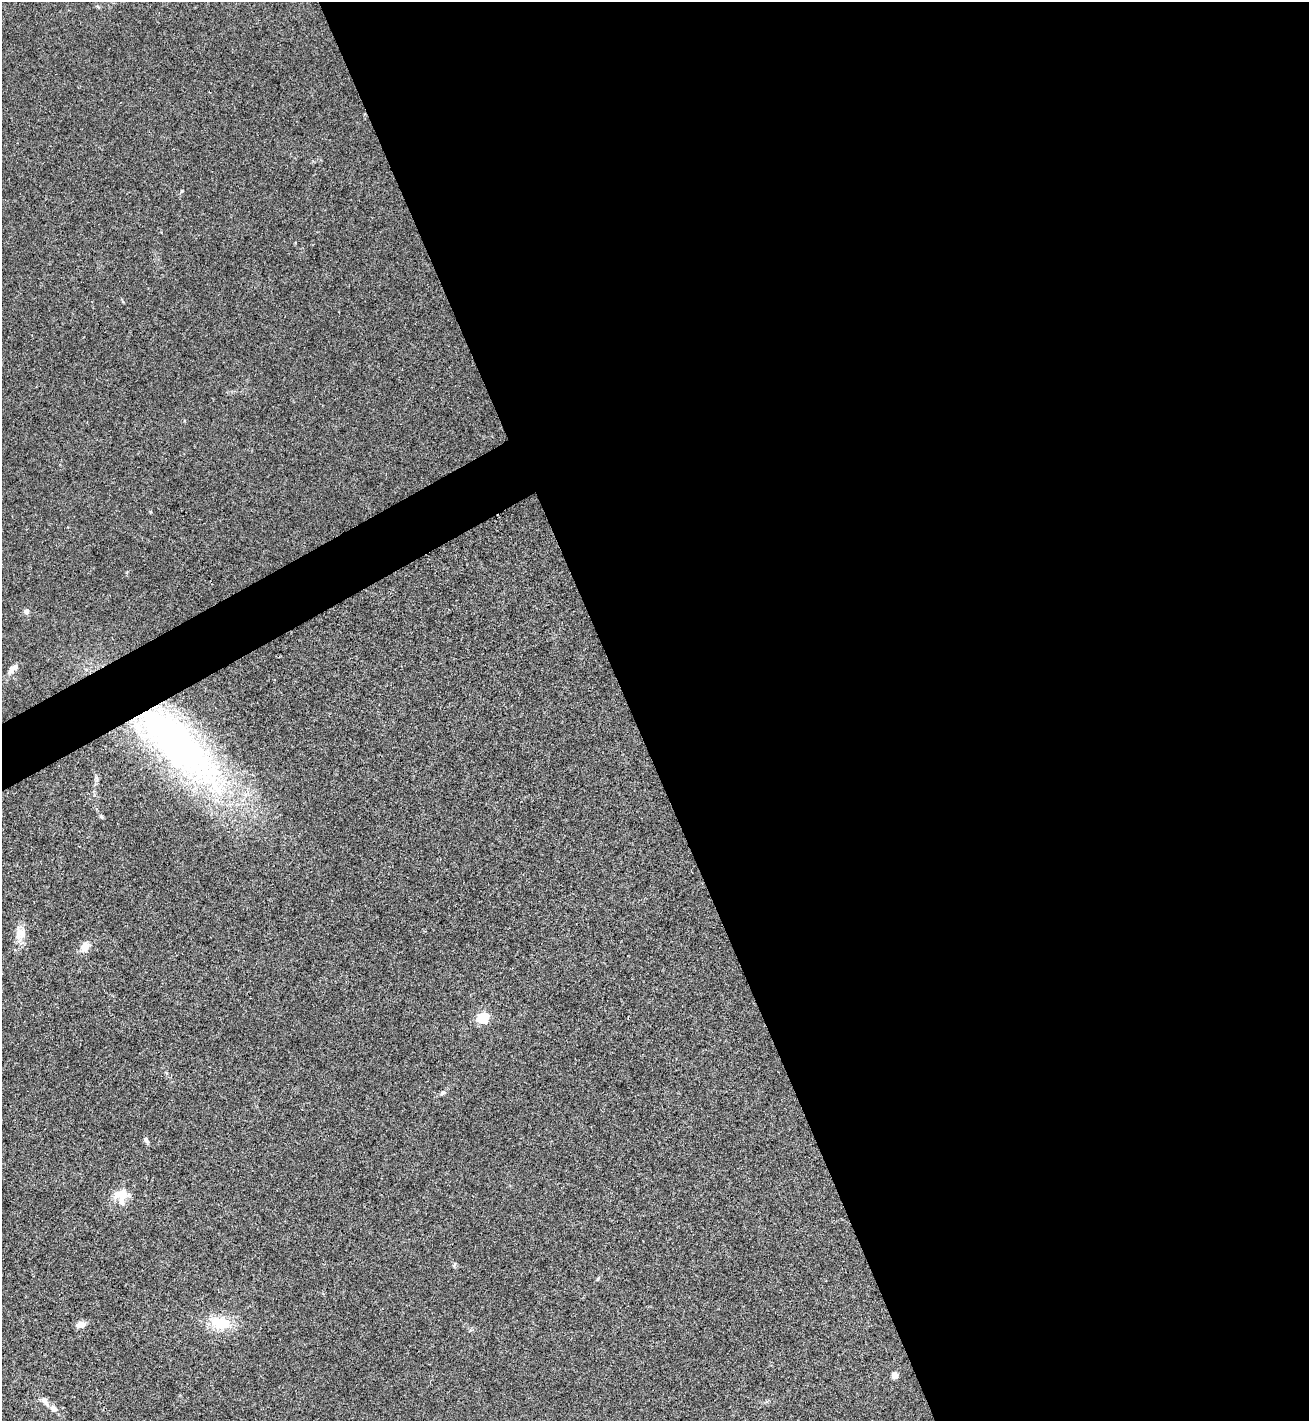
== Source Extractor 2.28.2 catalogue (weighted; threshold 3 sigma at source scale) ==
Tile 8 of 4 x 4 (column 4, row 2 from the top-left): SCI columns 4077-5383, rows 2843-4261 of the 5671 x 5681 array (HDU 1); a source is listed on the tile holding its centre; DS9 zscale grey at full resolution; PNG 1311 x 1423 px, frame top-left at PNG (2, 2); no overlay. Shown black and unused: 54% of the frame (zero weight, under 3 of 4 exposures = <1% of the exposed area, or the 3 px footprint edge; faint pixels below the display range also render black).
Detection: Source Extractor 2.28.2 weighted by HDU 2 'WHT'; one run over the whole footprint, this tile lists its part. Background 0.0189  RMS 0.005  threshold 0.0226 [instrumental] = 3 sigma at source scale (4.5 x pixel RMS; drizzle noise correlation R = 1.50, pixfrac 1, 0.05/0.05 arcsec/px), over >= 5 px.
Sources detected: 17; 1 inside a brighter listed object's ellipse — not listed separately; the other 16 listed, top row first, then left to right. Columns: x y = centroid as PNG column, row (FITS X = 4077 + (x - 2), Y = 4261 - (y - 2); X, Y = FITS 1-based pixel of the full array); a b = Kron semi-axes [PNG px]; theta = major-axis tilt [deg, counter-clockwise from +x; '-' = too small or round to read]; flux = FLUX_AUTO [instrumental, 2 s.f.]
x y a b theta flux
182 191 5 4 - 0.5
26 611 6 6 - 1.8
12 669 15 7 45 3.1
176 743 113 38 -45 250
101 816 6 4 -45 0.69
20 933 16 15 - 5.7
85 947 12 8 60 4.6
483 1018 5 5 - 52
443 1093 9 5 29 1.2
146 1139 6 5 - 1.6
122 1196 20 18 -86 8.3
454 1265 7 4 60 0.71
220 1323 28 15 -7 14
80 1324 11 7 15 3.1
895 1375 4 4 - 8.1
45 1401 13 7 -54 2.7
Overlapping masked pixels (flux is a lower limit): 1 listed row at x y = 176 743